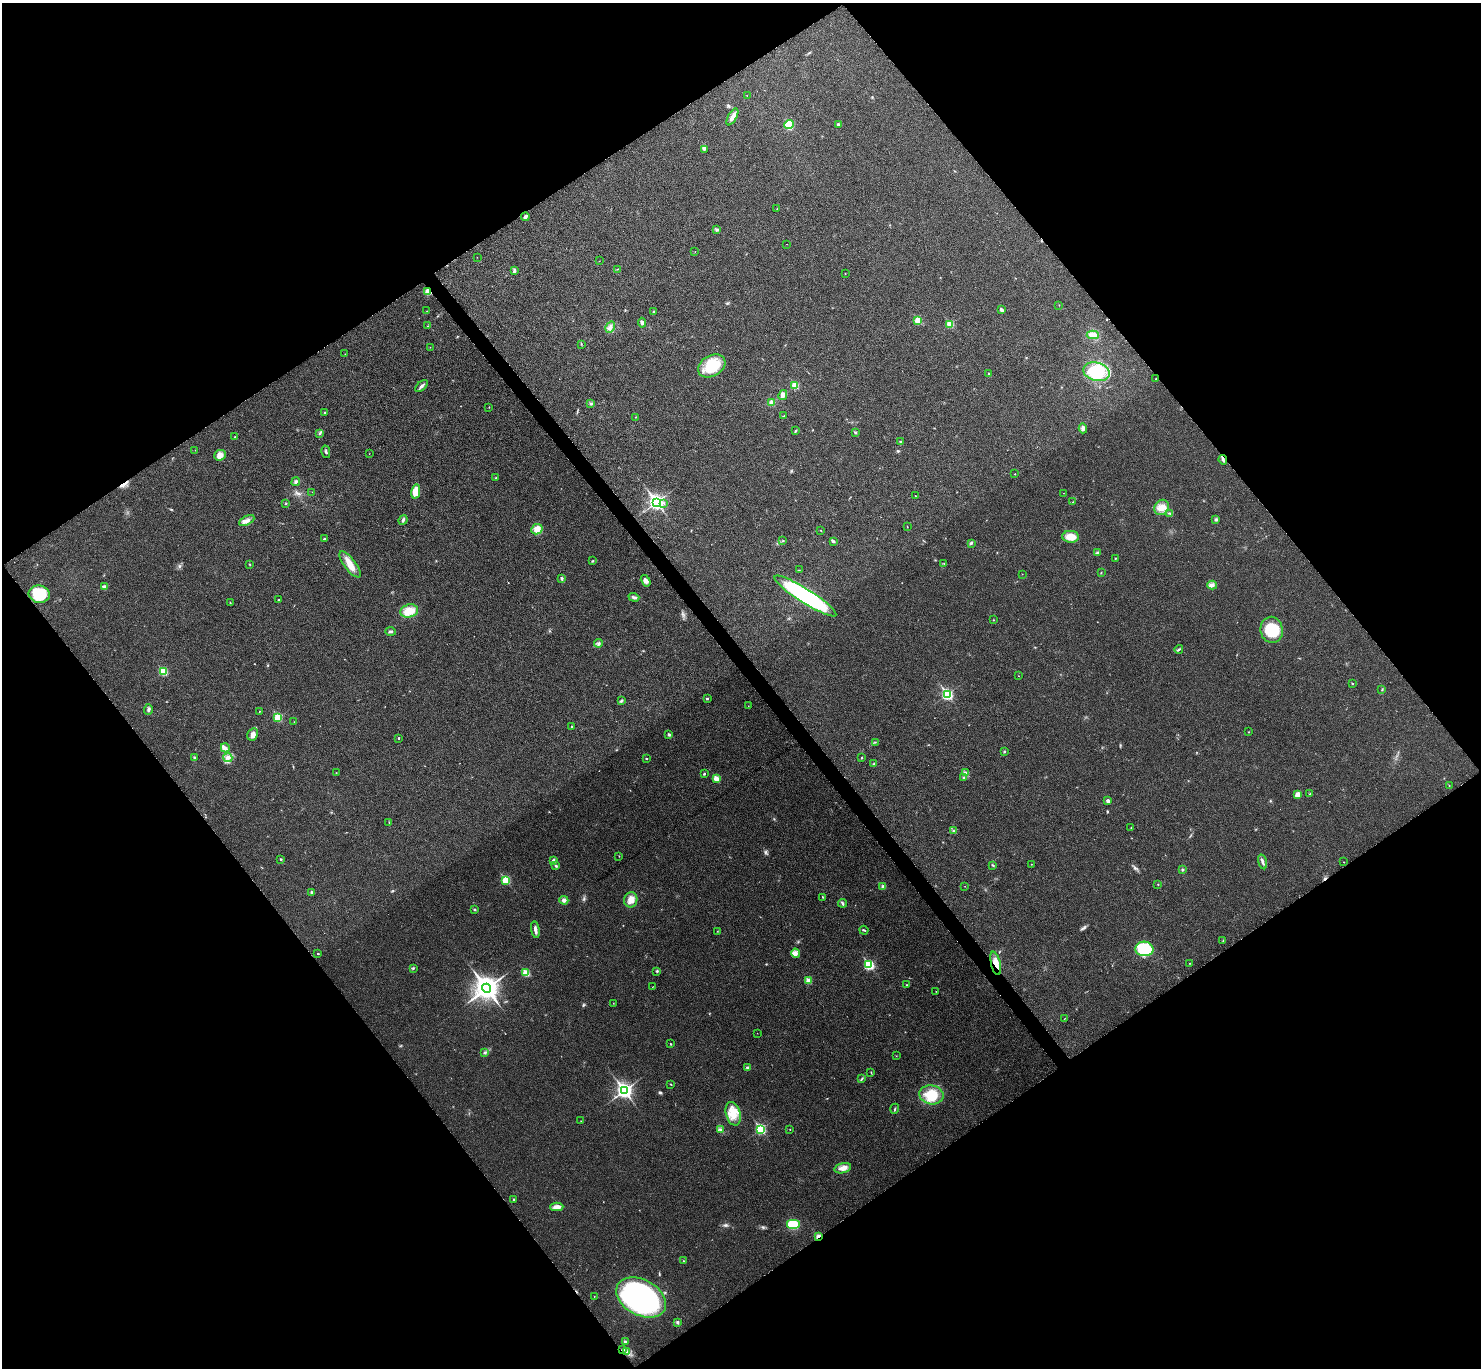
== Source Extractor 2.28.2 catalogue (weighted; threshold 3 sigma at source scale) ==
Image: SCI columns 7-5922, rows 164-5624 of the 5931 x 5927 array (HDU 1 of 3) = the unmasked area's bounding box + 8 px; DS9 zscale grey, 4 x 4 block average (1 PNG px = mean of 4 x 4 image px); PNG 1483 x 1370 px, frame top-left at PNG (2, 3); each listed source drawn as its Kron ellipse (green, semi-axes under 4 px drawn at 4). Shown black and unused: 50% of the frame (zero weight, under 3 of 4 exposures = <1% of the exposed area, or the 3 px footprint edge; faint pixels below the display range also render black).
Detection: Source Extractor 2.28.2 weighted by HDU 2 'WHT'. Background 0.0202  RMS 0.0059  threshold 0.0267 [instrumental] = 3 sigma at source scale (4.5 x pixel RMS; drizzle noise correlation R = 1.50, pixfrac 1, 0.05/0.05 arcsec/px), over >= 5 px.
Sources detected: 214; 6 cosmic-ray / hot-pixel residue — neither listed nor drawn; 1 coinciding with a brighter row at this scale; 2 inside a brighter listed object's ellipse — not listed separately; the other 205 listed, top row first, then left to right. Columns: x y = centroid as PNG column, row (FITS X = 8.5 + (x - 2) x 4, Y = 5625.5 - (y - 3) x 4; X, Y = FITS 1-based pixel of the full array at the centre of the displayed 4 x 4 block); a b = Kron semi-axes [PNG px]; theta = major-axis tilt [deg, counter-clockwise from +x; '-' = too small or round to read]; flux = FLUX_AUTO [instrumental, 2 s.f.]
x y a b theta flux
747 96 2 2 - 0.62
732 117 9 4 61 20
789 125 5 4 - 87
838 125 3 3 - 8.9
704 149 3 2 - 4.2
777 209 2 2 - 1.1
525 217 4 3 - 7
716 229 3 2 - 3.3
786 244 2 2 - 0.66
695 251 2 2 - 1.1
477 257 2 2 - 0.77
599 261 2 2 - 0.76
617 269 2 2 - 1.1
514 271 4 3 - 8
845 273 2 2 - 1.1
428 292 3 3 - 20
1059 305 2 2 - 1.1
1001 310 2 2 - 24
427 311 2 2 - 1
654 311 3 2 - 2.1
918 320 2 2 - 130
642 323 5 4 - 9
950 324 2 2 - 150
428 326 2 2 - 0.94
610 327 6 3 58 9.2
1093 335 6 4 2 34
581 344 2 2 - 1.2
430 347 2 2 - 0.85
345 354 2 2 - 0.93
712 366 15 10 30 130
1096 372 13 9 -15 160
989 374 3 2 - 2.9
1156 379 2 2 - 1.8
795 385 2 2 - 140
421 386 7 3 40 9.1
783 395 5 4 - 18
772 402 4 3 - 15
591 404 3 2 - 5.4
489 407 2 2 - 2.5
325 413 2 2 - 7.1
783 416 3 2 - 1.4
635 417 2 2 - 1.5
1083 428 5 3 - 9
796 431 3 2 - 3.8
320 433 3 2 - 3.7
855 433 3 2 - 3.4
235 437 2 2 - 2.2
900 441 2 2 - 1.7
195 450 2 2 - 0.86
326 452 6 2 -78 5.3
369 454 2 2 - 0.78
220 455 6 5 - 24
1223 460 5 3 - 7.7
1015 474 2 2 - 2.7
496 478 2 2 - 2
296 481 4 3 - 6.2
312 492 2 2 - 0.59
416 492 7 4 79 51
1063 493 2 2 - 0.66
915 496 2 2 - 1.3
656 502 4 3 - 1200
1073 502 2 2 - 0.95
286 503 2 2 - 3.6
664 503 2 2 - 3.4
1162 507 8 7 - 37
1169 513 4 2 - 3.9
403 520 5 2 - 6.5
1216 520 4 2 - 4.2
247 521 8 4 27 15
907 526 2 2 - 1.1
537 529 6 5 - 27
821 531 2 2 - 1.6
1071 537 8 6 -2 46
324 539 2 2 - 4.1
783 541 2 2 - 3.9
833 541 4 3 - 4.7
971 543 3 2 - 3.2
1097 553 3 3 - 3.9
1115 558 2 2 - 1.9
592 561 3 2 - 2.2
944 563 2 2 - 1.6
250 564 3 2 - 1.9
350 564 15 6 -53 41
799 570 2 2 - 1.4
1101 573 2 2 - 1.2
1022 574 2 2 - 1.5
562 579 3 2 - 5.7
646 581 6 4 -59 12
1212 585 5 3 - 8.1
104 587 4 3 - 8.9
39 594 10 8 -8 120
805 596 36 7 -32 570
634 597 5 3 - 7.1
279 600 2 2 - 2.4
230 603 2 2 - 1.6
409 611 9 6 16 53
993 620 2 2 - 1.7
1272 630 13 11 -82 130
390 631 5 2 - 5.9
598 643 4 3 - 6.6
1179 649 4 2 - 4.2
163 672 2 2 - 200
1018 676 2 2 - 0.85
1352 683 2 2 - 2.4
1382 690 2 2 - 1.8
947 694 3 2 - 480
707 698 2 2 - 5.6
621 701 3 2 - 3.5
748 706 2 2 - 1.6
148 709 5 3 - 7.1
259 711 2 2 - 2.6
278 717 2 2 - 190
294 722 2 2 - 1.3
572 726 2 2 - 2.3
1249 732 2 2 - 0.84
253 734 6 5 - 16
669 735 2 2 - 17
399 738 2 2 - 5.5
875 742 2 2 - 1.2
225 748 5 2 - 4.7
1004 752 3 2 - 3.1
194 758 4 2 - 4.2
228 758 4 3 - 8.1
862 758 2 2 - 2.2
647 759 3 2 - 2.4
874 764 2 2 - 1.5
965 772 2 2 - 2.7
336 773 2 2 - 1.2
704 774 3 2 - 3.9
716 778 2 2 - 91
963 778 2 2 - 2.7
1449 786 2 2 - 0.77
1298 794 4 3 - 27
1310 794 2 2 - 1.3
1108 801 3 3 - 9.4
389 822 2 2 - 1.4
1131 828 2 2 - 1.2
954 831 2 2 - 2.2
619 856 2 2 - 0.97
281 859 2 2 - 7.3
553 861 4 3 - 8.1
1263 862 7 2 -76 8.9
1344 862 2 2 - 1.1
1031 864 2 2 - 2
993 865 3 2 - 3.1
556 866 4 3 - 4.5
1182 870 2 2 - 3.4
506 880 2 2 - 200
1158 884 2 2 - 1.5
883 886 3 3 - 8.6
965 886 2 2 - 0.98
311 892 2 2 - 6.3
822 897 3 2 - 1.7
564 900 4 4 - 11
631 900 8 6 79 30
843 903 4 2 - 5.3
475 909 2 2 - 4.6
535 930 8 2 -79 14
864 930 5 2 - 4
717 931 2 2 - 1.1
1223 941 2 2 - 2.2
1144 949 9 7 -3 160
318 953 2 2 - 2
796 953 5 2 - 8.3
996 963 12 4 -76 33
1190 963 2 2 - 1.6
869 965 3 2 - 360
413 968 3 2 - 3.2
657 971 2 2 - 2.3
526 973 2 2 - 140
808 981 2 2 - 82
906 985 2 2 - 2.2
652 987 2 2 - 0.81
486 988 5 4 - 4100
936 991 2 2 - 1
613 1003 2 2 - 1.2
1064 1019 2 2 - 1.4
757 1033 2 2 - 0.66
671 1044 2 2 - 4.6
485 1052 3 2 - 3.9
896 1056 2 2 - 0.68
748 1068 3 3 - 6.2
871 1072 2 2 - 1
862 1078 2 2 - 1.7
671 1084 2 2 - 1.7
624 1091 4 3 - 1400
931 1095 12 9 -10 100
895 1109 5 2 - 3.4
733 1114 12 7 -73 53
581 1121 2 2 - 1.1
720 1129 3 3 - 5.2
760 1129 3 2 - 400
790 1129 2 2 - 1.3
843 1168 9 5 14 24
514 1199 2 2 - 6.4
557 1207 6 4 2 24
793 1224 7 5 0 88
818 1236 3 2 - 9.8
683 1261 2 2 - 3
594 1296 2 2 - 1.7
641 1297 26 17 -28 1100
677 1322 2 2 - 10
626 1342 3 2 - 5.2
623 1350 4 2 - 3.9
627 1351 3 2 - 3.7
Overlapping masked pixels (flux is a lower limit): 3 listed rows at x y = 428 292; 996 963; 818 1236
Diffuse or blended objects may show on this block-average render without a row.